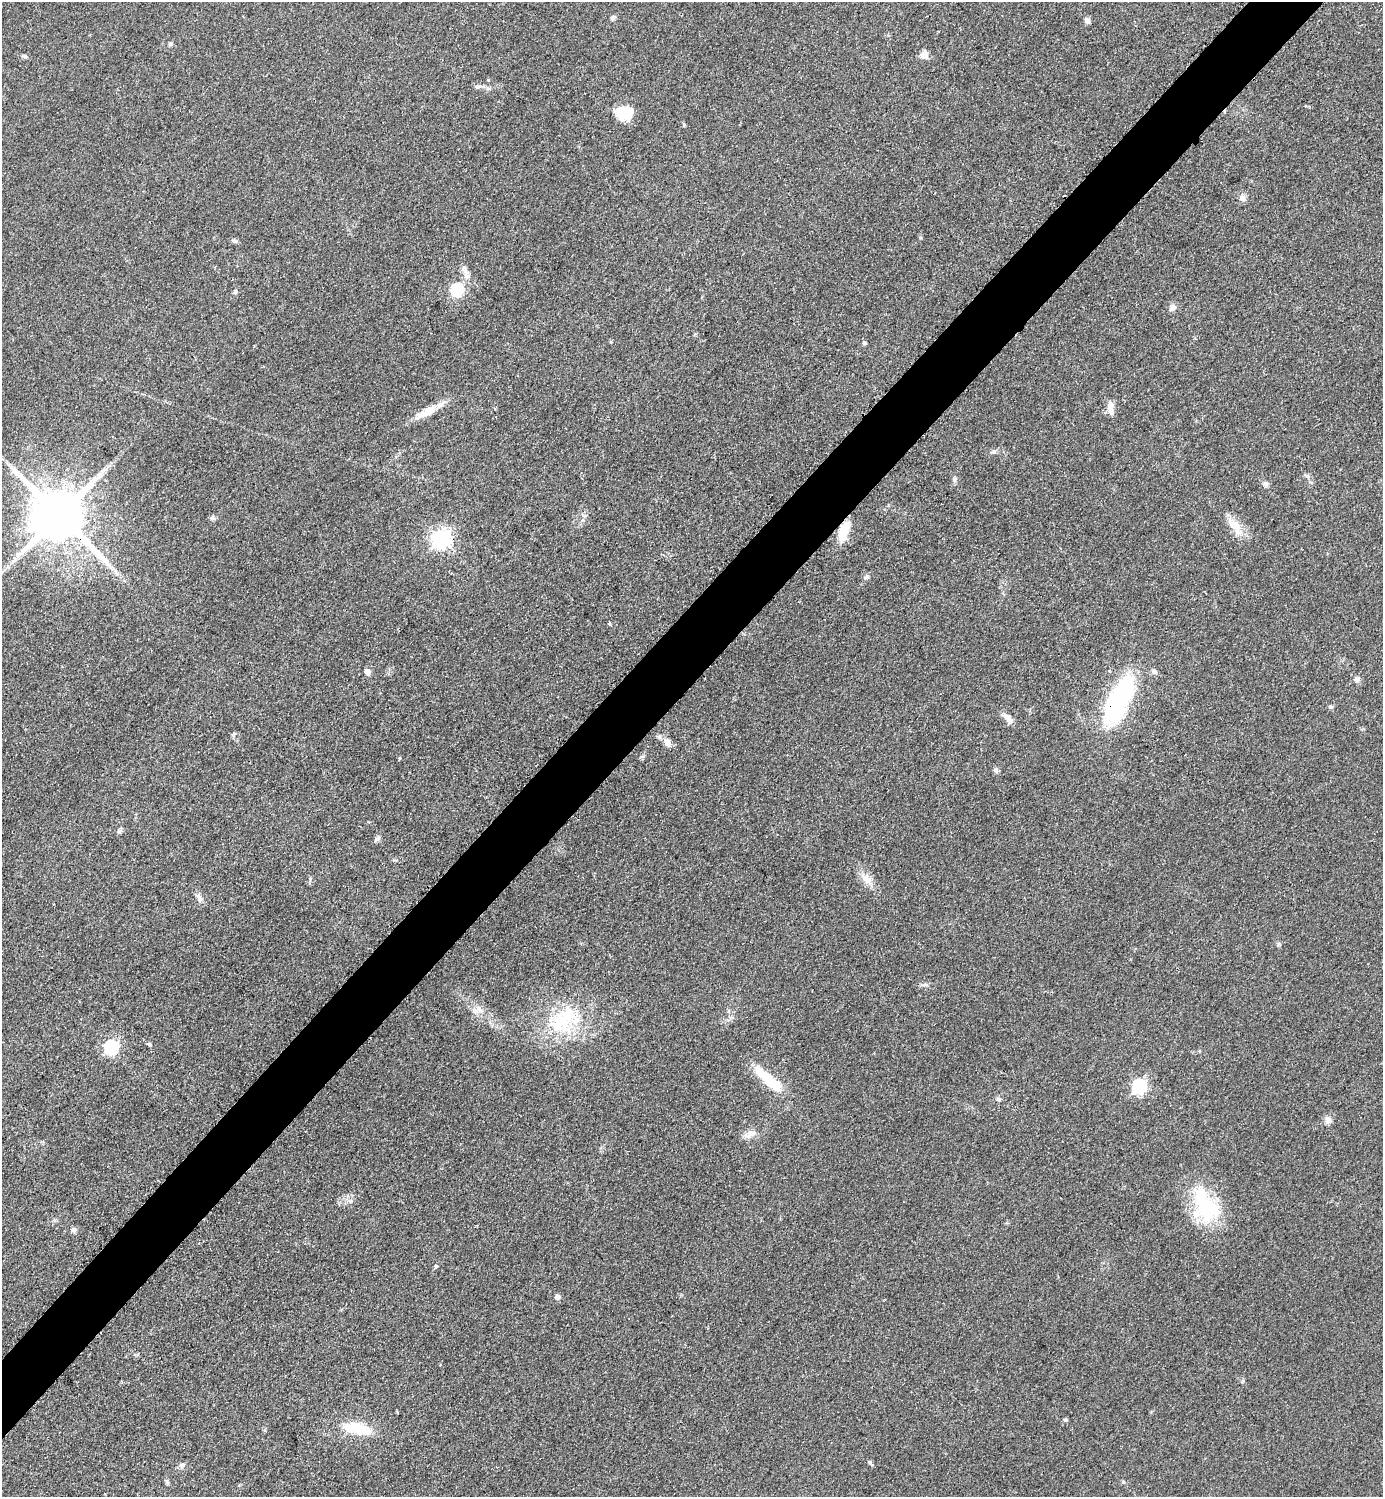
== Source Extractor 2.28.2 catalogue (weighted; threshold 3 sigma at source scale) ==
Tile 10 of 4 x 4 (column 2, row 3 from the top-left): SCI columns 1695-3075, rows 1677-3171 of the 6350 x 6350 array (HDU 1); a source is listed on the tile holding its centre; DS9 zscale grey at full resolution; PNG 1385 x 1499 px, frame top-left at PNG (2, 2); no overlay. Shown black and unused: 5% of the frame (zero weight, under 2 of 3 exposures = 1% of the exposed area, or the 3 px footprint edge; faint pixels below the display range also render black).
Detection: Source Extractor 2.28.2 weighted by HDU 2 'WHT'; one run over the whole footprint, this tile lists its part. Background 0.0786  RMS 0.0077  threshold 0.0346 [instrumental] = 3 sigma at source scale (4.5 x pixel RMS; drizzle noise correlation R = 1.50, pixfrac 1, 0.05/0.05 arcsec/px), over >= 5 px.
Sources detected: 68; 1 inside a brighter object's white glare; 1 cosmic-ray / hot-pixel residue — not listed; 2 inside a brighter listed object's ellipse — not listed separately; the other 64 listed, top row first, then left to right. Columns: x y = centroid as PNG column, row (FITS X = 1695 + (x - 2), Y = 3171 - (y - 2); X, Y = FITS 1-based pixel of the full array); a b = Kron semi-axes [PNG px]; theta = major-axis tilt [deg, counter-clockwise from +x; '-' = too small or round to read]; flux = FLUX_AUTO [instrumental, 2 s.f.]
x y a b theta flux
613 18 8 6 61 1.8
1087 21 9 6 -56 2.6
170 44 5 5 - 1.6
924 54 11 8 77 5.4
24 56 10 4 -20 1.6
488 80 4 3 - 0.8
482 86 10 3 -11 2
623 113 18 13 -4 24
684 125 5 4 - 0.92
1242 198 8 7 - 4.1
234 241 7 5 -4 1.8
465 271 17 7 -57 5.3
457 290 6 6 - 92
235 291 7 4 63 1.4
1172 308 9 7 48 3.6
864 343 5 5 - 1.7
1111 409 19 7 -83 6.9
427 412 33 10 28 13
994 452 8 5 20 1.8
105 469 7 4 1 1.7
955 479 8 4 71 1.5
1265 484 8 6 -73 2.3
59 515 16 14 -44 5700
212 518 7 6 - 1.7
1235 526 28 12 -55 13
844 531 22 11 71 17
441 539 7 7 - 350
15 559 7 5 -61 1.9
866 577 8 5 28 1.7
1110 671 4 3 - 1.5
1154 671 8 6 -46 2.1
367 672 5 4 - 8.6
1357 679 8 7 - 2.9
1118 700 45 20 67 110
1330 707 6 5 - 1.4
1008 718 20 7 -42 4.9
659 737 6 5 - 1.7
667 742 13 8 -74 4.9
400 758 4 4 - 0.98
996 770 7 7 - 1.9
120 831 9 5 48 1.8
378 839 8 6 47 2
866 878 18 9 -46 7.9
199 898 13 7 -72 3.9
1279 944 6 5 - 1.2
925 985 10 4 0 2
478 1010 15 10 16 5.9
564 1020 48 31 35 59
149 1044 4 3 - 12
111 1047 6 6 - 130
768 1080 34 9 -41 37
1139 1086 7 6 - 150
999 1099 7 5 -41 1.6
1328 1120 11 8 82 3.9
750 1134 18 8 26 5.9
1206 1206 50 26 -67 60
74 1230 7 6 - 2
436 1267 6 4 86 1.2
557 1297 5 5 - 3.4
1065 1420 6 4 -19 1.2
357 1429 34 12 -12 27
870 1462 8 4 -47 1.3
182 1465 8 6 17 2.3
1123 1482 5 4 - 1.1
Overlapping masked pixels (flux is a lower limit): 3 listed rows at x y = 59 515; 844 531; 1118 700
Unlisted compact peaks at least as high as the median listed source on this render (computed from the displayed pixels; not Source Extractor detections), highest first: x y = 1307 476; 609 624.